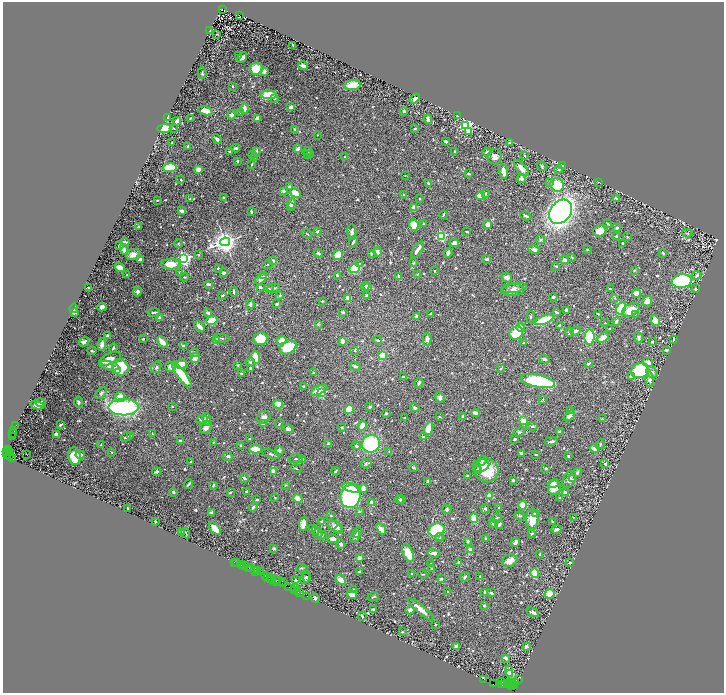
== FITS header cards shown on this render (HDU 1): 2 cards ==
NAXIS1  =                 1443
NAXIS2  =                 1382

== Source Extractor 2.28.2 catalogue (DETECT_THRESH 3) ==
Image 1443 x 1382 px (HDU 1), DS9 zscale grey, zoomed out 1/2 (1 PNG px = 2 x 2 image px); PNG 726 x 695 px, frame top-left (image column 2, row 1382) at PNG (3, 2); each listed source drawn as its Kron ellipse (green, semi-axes under 4 px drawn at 4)
Background 1.81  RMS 0.021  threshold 0.0642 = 3 sigma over >= 5 px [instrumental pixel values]
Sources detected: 859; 58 cannot appear on this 1/2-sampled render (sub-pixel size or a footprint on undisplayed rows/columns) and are neither listed nor drawn; of the other 801, the 500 brightest by FLUX_AUTO listed and drawn (301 fainter detections omitted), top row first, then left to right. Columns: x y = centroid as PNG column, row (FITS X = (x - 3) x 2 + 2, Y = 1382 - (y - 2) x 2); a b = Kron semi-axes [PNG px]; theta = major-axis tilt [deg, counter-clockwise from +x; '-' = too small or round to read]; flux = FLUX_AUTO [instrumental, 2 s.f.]
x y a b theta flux
222 9 3 3 - 480
240 15 3 2 - 740
210 31 2 2 - 3.4
217 34 3 2 - 4
293 45 2 2 - 4
238 56 3 2 - 6.4
242 57 6 3 43 21
303 66 5 2 - 25
256 68 6 6 - 83
264 71 3 3 - 20
202 73 6 3 89 6.6
352 85 8 5 8 66
232 86 2 2 - 6.6
269 95 8 4 0 130
275 98 4 3 - 4.3
415 98 6 3 38 9.7
291 107 3 3 - 20
244 108 5 3 - 28
205 111 7 4 -15 62
404 111 2 2 - 9.9
240 113 3 3 - 3.9
232 115 5 4 - 13
457 116 3 2 - 4.2
167 117 4 2 - 16
190 118 3 2 - 5.8
257 119 4 3 - 58
428 119 4 2 - 17
177 121 4 2 - 21
466 125 4 3 - 740
165 128 7 4 2 140
174 128 2 2 - 3.9
415 128 3 2 - 5.1
295 129 3 2 - 5.4
469 131 3 2 - 68
317 135 2 2 - 4
217 139 5 3 - 12
445 141 3 2 - 9.2
172 143 2 2 - 4.4
509 143 3 2 - 7.8
188 147 3 3 - 9.7
236 148 4 3 - 6.6
297 149 4 3 - 22
256 151 3 2 - 12
307 151 5 3 - 6.5
455 151 2 2 - 6.5
230 152 3 2 - 5.2
487 152 5 3 - 15
253 154 3 3 - 5.2
308 154 3 3 - 4.4
310 154 3 3 - 5.7
524 155 2 2 - 3.8
254 157 2 2 - 3.9
345 157 3 3 - 3.5
495 157 7 7 - 25
237 161 2 2 - 8.6
252 164 3 2 - 3.4
542 166 5 3 - 4.5
563 166 3 3 - 3.9
170 168 7 4 10 170
521 168 10 4 -49 38
198 169 2 2 - 82
558 170 4 2 - 4.7
504 172 7 3 -83 31
469 174 3 2 - 4.6
405 175 2 1 - 3.6
521 179 4 4 - 16
181 180 3 2 - 5.7
599 182 3 2 - 3.6
549 183 4 3 - 5.6
429 184 3 2 - 13
557 185 7 6 - 140
289 187 3 3 - 10
284 191 3 3 - 9.6
295 193 6 4 -30 59
485 193 3 2 - 6.3
403 195 3 2 - 4.4
480 196 4 3 - 110
224 198 3 2 - 6.2
420 198 2 2 - 3.9
616 198 3 2 - 8.3
190 199 3 2 - 6.7
157 200 2 2 - 6.2
291 203 5 3 - 23
291 207 3 2 - 17
414 208 2 2 - 71
182 211 3 3 - 18
251 211 4 2 - 4.7
560 212 13 10 52 2100
443 215 4 2 - 5.3
526 216 5 2 - 7.3
607 223 4 2 - 5.2
423 224 3 3 - 3.6
488 224 3 3 - 28
414 225 6 4 -79 100
139 226 3 2 - 11
617 228 3 3 - 12
317 231 3 2 - 7.7
600 231 7 5 24 54
352 232 8 4 -86 12
467 232 3 2 - 4
687 233 5 3 - 4.8
307 234 6 2 -37 3.5
441 236 3 3 - 480
617 236 4 3 - 8.8
627 237 3 2 - 4.3
541 240 4 4 - 7.3
125 242 5 2 - 9.3
225 242 5 4 - 4100
353 242 5 3 - 10
454 243 4 3 - 17
623 243 2 2 - 5.5
178 244 4 3 - 4.1
119 246 3 2 - 9.5
124 249 5 3 - 18
534 249 6 3 -10 23
417 250 9 3 57 33
587 250 2 2 - 5.8
377 252 5 3 - 13
318 253 5 3 - 6.1
371 253 3 2 - 5.3
448 253 4 2 - 16
663 253 4 3 - 6.6
133 254 7 5 27 30
198 255 3 3 - 4.3
338 255 5 4 - 130
572 257 3 2 - 3.9
184 259 4 3 - 1200
487 259 3 2 - 10
140 260 4 2 - 23
564 260 4 3 - 23
273 261 2 2 - 36
413 263 3 3 - 4.9
171 264 9 5 1 59
268 264 5 3 - 5.3
359 264 4 3 - 4.7
556 266 3 2 - 4.3
120 268 5 3 - 46
218 268 2 2 - 4.5
354 269 5 4 - 170
634 270 3 3 - 4.4
434 271 2 2 - 4
180 272 3 3 - 5.4
223 273 3 2 - 14
418 274 3 2 - 4.3
127 275 3 2 - 5.8
697 275 4 4 - 7.6
263 276 4 3 - 5.2
338 276 4 2 - 16
399 276 3 2 - 11
184 277 4 3 - 5.2
507 277 6 4 -30 16
261 279 7 4 42 20
682 281 10 6 8 660
208 284 4 2 - 6.9
365 286 4 3 - 9
260 287 4 3 - 5.8
368 287 4 3 - 15
89 288 3 2 - 13
269 288 4 3 - 5.2
274 288 6 3 11 7.6
514 288 12 5 10 20
610 289 3 2 - 4.4
695 289 3 3 - 9.9
513 290 11 6 1 23
138 291 5 4 - 9.5
234 292 4 2 - 9.5
636 293 5 3 - 49
222 295 3 2 - 8.7
280 295 3 3 - 7.5
367 295 3 3 - 12
553 297 4 3 - 7.1
348 298 2 2 - 79
615 298 3 3 - 4
322 301 4 2 - 3.4
647 301 5 5 - 29
250 304 4 4 - 8
277 304 3 3 - 7.7
102 307 4 3 - 20
74 308 5 2 - 5.6
621 308 6 4 62 260
566 310 3 3 - 10
631 310 9 6 30 85
154 312 6 2 3 7.9
343 312 4 2 - 6.9
556 312 4 2 - 8.6
74 313 3 2 - 14
208 313 4 3 - 14
431 313 3 2 - 5.3
598 314 3 2 - 5.5
635 314 3 3 - 3.5
417 317 3 3 - 20
531 317 6 3 84 6
159 318 2 2 - 24
212 320 6 4 21 92
544 320 10 4 21 170
616 321 4 2 - 13
655 321 6 4 -63 72
605 323 2 2 - 4
318 324 4 3 - 5.2
559 325 4 2 - 4.3
199 326 6 3 -45 25
521 327 4 3 - 36
609 329 2 2 - 3.7
575 331 5 2 - 17
569 332 4 2 - 12
516 333 7 6 - 210
107 336 4 2 - 7.8
589 337 7 5 85 200
221 338 8 2 -5 4.8
603 338 6 4 31 38
638 338 5 3 - 14
143 339 2 2 - 5.3
260 339 7 6 - 98
427 339 6 4 88 16
216 340 3 3 - 19
281 340 5 4 - 41
378 340 4 3 - 6.1
673 340 4 2 - 3.5
342 341 4 2 - 31
84 342 5 4 - 24
162 342 6 3 -47 43
652 342 2 2 - 19
524 343 2 2 - 4.3
102 344 6 4 83 22
183 345 3 2 - 4.4
288 347 9 6 30 120
113 348 5 3 - 7.6
355 350 3 3 - 5.9
666 350 4 3 - 4.6
92 351 4 2 - 5.8
194 353 4 4 - 6.6
382 355 4 3 - 87
256 357 6 3 -71 120
195 358 5 4 - 38
110 359 11 5 22 45
544 359 5 4 - 8.7
250 362 5 4 - 8.7
648 362 5 4 - 38
181 364 6 4 18 38
588 364 4 3 - 7.4
238 365 4 3 - 4.2
109 366 10 4 -14 45
355 366 5 3 - 11
120 367 8 7 - 160
156 367 6 4 57 8.1
171 367 5 5 - 22
251 368 3 2 - 12
501 369 2 2 - 4.6
117 370 3 2 - 53
640 370 9 7 25 470
652 372 6 5 - 14
241 373 3 2 - 7.2
313 373 3 3 - 6.6
182 375 16 4 -54 260
631 376 3 3 - 16
403 377 3 2 - 5.5
650 380 7 4 -85 13
538 381 17 6 -12 410
419 383 5 2 - 9
303 386 2 2 - 4
319 390 9 3 29 46
101 393 7 4 46 12
321 393 3 3 - 460
120 397 5 4 - 80
440 397 6 4 -69 15
543 399 2 2 - 4.1
79 402 5 4 - 8.4
41 403 5 4 - 9.3
278 404 5 3 - 63
37 405 7 4 -17 47
172 406 2 2 - 5.5
123 407 15 8 1 700
370 407 4 3 - 8.2
415 408 5 3 - 8.4
349 410 4 4 - 130
570 410 4 3 - 4.4
476 413 4 3 - 9.3
386 414 3 3 - 6
569 416 6 4 39 16
264 417 7 6 - 17
439 417 3 2 - 3.6
463 417 4 2 - 10
405 418 2 2 - 4.8
207 419 6 4 -80 16
602 419 3 3 - 5.1
202 420 6 3 5 11
523 421 3 3 - 40
263 424 3 3 - 19
279 424 4 3 - 3.4
60 425 3 2 - 6.4
16 426 2 1 - 50
362 426 5 3 - 51
532 426 5 3 - 6.5
342 427 2 2 - 16
206 428 7 5 54 18
429 428 7 3 68 90
288 429 4 3 - 15
14 431 4 2 - 560
559 431 3 2 - 9.8
519 432 6 4 22 6.7
13 434 3 2 - 470
152 434 4 3 - 3.4
57 435 4 2 - 27
130 435 4 3 - 4
12 437 4 2 - 360
126 437 5 3 - 11
423 437 3 2 - 8.4
250 439 3 2 - 4.6
515 439 3 2 - 6.2
180 441 3 2 - 8.6
551 441 6 2 11 11
213 442 2 2 - 3.7
328 444 3 3 - 8.3
371 444 9 8 - 320
600 444 5 3 - 5.1
101 445 2 2 - 4.3
241 445 3 2 - 5.7
356 446 5 3 - 8.2
594 448 4 3 - 38
9 449 3 2 - 230
255 449 6 3 -2 79
7 451 2 1 - 330
279 451 5 4 - 7.8
9 452 4 2 - 540
112 452 3 3 - 3.6
389 452 3 3 - 4.5
521 453 4 3 - 11
7 454 4 3 - 610
26 454 2 1 - 210
271 454 9 3 -18 7.5
10 455 2 1 - 660
80 455 4 4 - 10
536 455 2 2 - 5.9
74 456 9 6 -82 89
228 456 5 4 - 8
568 456 3 2 - 8.8
13 459 2 2 - 1100
296 459 7 2 5 4.9
302 460 2 2 - 55
482 461 5 3 - 6.2
191 462 4 2 - 4.9
366 463 5 4 - 6.9
605 464 3 2 - 8.8
481 466 8 6 15 26
413 467 4 3 - 6.3
296 468 5 2 - 3.7
546 468 3 2 - 3.6
477 470 4 3 - 7.2
487 470 12 11 - 140
273 471 4 2 - 24
335 471 4 3 - 6.7
156 472 4 2 - 8.3
577 472 5 3 - 12
467 475 4 3 - 5.1
244 478 4 2 - 9.2
569 479 9 6 62 21
573 479 4 3 - 4.4
513 480 2 2 - 11
427 481 3 2 - 5
553 483 6 3 15 27
189 484 5 2 - 8.7
213 485 3 2 - 5.2
286 485 3 3 - 4.1
351 488 9 4 -11 130
363 488 4 3 - 38
554 488 7 6 - 54
173 492 2 2 - 12
246 492 3 2 - 5.4
230 493 2 2 - 5.9
565 493 4 3 - 19
489 495 3 2 - 26
350 496 11 10 - 640
275 498 3 2 - 3.8
298 498 5 3 - 50
560 498 3 2 - 5.1
257 499 3 2 - 6.1
399 499 5 4 - 8.1
401 499 4 3 - 4.5
372 503 2 2 - 79
523 505 4 4 - 84
253 507 5 3 - 9.5
499 507 3 2 - 3.6
128 509 4 2 - 6.3
447 509 5 4 - 8
485 509 4 4 - 7.8
359 511 4 3 - 4.8
211 513 3 3 - 9.8
535 514 4 3 - 6.5
331 516 3 3 - 4.1
520 516 5 3 - 4.8
573 517 3 2 - 3.6
474 518 4 3 - 130
496 518 5 3 - 5.6
532 519 10 6 89 67
155 521 2 2 - 8.8
321 521 3 3 - 4.6
552 522 4 2 - 5.4
303 524 7 4 84 30
494 524 4 3 - 19
499 525 4 2 - 16
336 527 8 5 -26 33
215 529 7 3 -49 100
313 529 2 2 - 4.7
381 529 6 4 -50 24
316 530 4 3 - 5.5
339 530 4 3 - 8.6
436 530 8 6 24 240
556 530 5 2 - 16
181 532 3 2 - 21
186 533 5 2 - 4.9
357 533 5 3 - 4.8
532 533 4 3 - 5.6
318 534 6 3 82 6.5
322 535 4 3 - 5.7
355 537 6 3 58 15
440 537 5 3 - 4.3
485 538 2 2 - 5.1
333 539 6 4 -11 18
468 541 3 3 - 8.5
515 543 4 3 - 13
341 544 5 4 - 9.9
274 549 3 2 - 4.8
470 549 4 3 - 13
408 553 9 5 -65 83
434 553 6 3 -7 24
540 554 4 2 - 5.7
359 558 2 2 - 60
509 561 8 6 23 30
234 562 2 1 - 51
237 563 2 1 - 190
459 563 3 2 - 13
570 563 4 3 - 11
241 564 2 1 - 53
431 564 4 3 - 5.2
242 566 2 1 - 62
245 566 3 2 - 500
248 568 3 2 - 300
251 568 3 1 - 220
301 568 5 2 - 5.5
432 569 3 3 - 6.3
257 571 2 1 - 110
255 572 3 1 - 270
261 572 2 1 - 520
359 572 3 2 - 7.5
535 573 5 3 - 130
412 574 4 3 - 6
423 574 4 2 - 3.4
265 575 3 2 - 330
480 576 2 2 - 4.5
267 577 2 1 - 67
270 577 3 1 - 460
306 577 6 4 -76 8
465 577 5 2 - 10
305 578 6 4 66 9.5
271 579 4 1 - 540
441 579 4 3 - 5.3
275 580 2 1 - 210
295 580 3 2 - 4.7
341 580 6 4 -45 40
276 581 2 2 - 98
280 581 6 3 -26 1000
284 583 2 1 - 72
289 587 2 1 - 65
295 588 2 1 - 34
354 589 3 2 - 3.9
295 590 3 1 - 280
297 591 2 1 - 200
300 592 2 2 - 38
447 592 2 2 - 3.5
485 592 4 2 - 7.8
491 593 3 3 - 6.8
550 594 5 4 - 94
352 595 5 3 - 33
307 596 2 1 - 47
373 597 6 3 22 3.8
315 598 5 2 - 7.5
484 605 4 3 - 6.1
373 609 2 2 - 12
421 609 16 4 -41 43
410 610 4 4 - 18
533 612 6 3 -28 15
362 616 4 2 - 8.6
435 625 2 2 - 4
402 632 2 2 - 5.4
456 646 3 2 - 19
526 646 3 3 - 17
506 658 3 2 - 17
509 671 6 3 -83 17
509 674 4 2 - 11
483 679 2 1 - 120
518 679 3 1 - 120
501 681 3 2 - 5.5
516 682 4 2 - 480
493 683 2 1 - 57
509 683 4 2 - 830
513 683 2 1 - 190
505 684 2 1 - 130
502 685 2 1 - 130
515 685 2 1 - 120
512 686 4 3 - 590
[301 fainter detections neither listed nor drawn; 58 sub-pixel or undisplayed-footprint detections neither listed nor drawn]